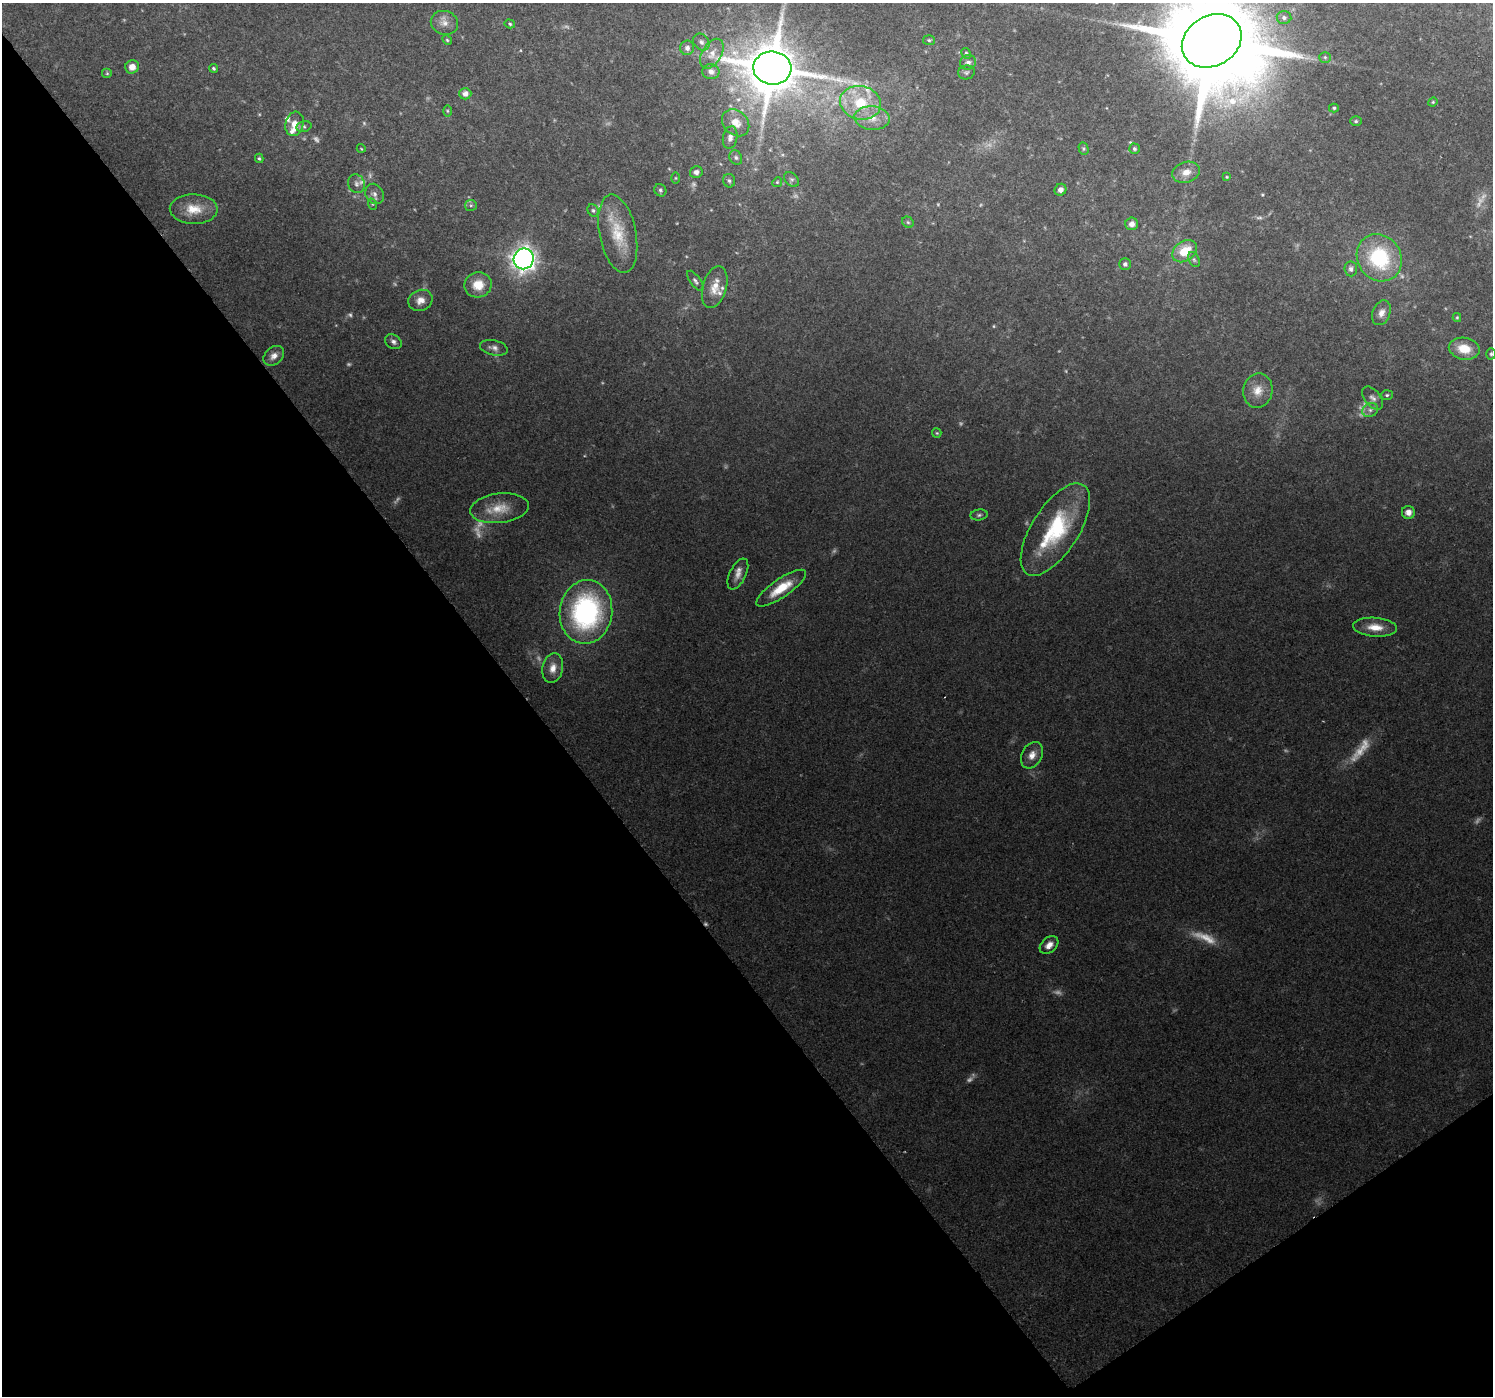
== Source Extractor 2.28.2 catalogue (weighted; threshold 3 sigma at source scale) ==
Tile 14 of 4 x 4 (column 2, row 4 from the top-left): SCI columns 1492-2982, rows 154-1547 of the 5982 x 5925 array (HDU 1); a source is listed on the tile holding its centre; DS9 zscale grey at full resolution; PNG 1495 x 1398 px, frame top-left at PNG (2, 3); each listed source drawn as its Kron ellipse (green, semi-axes under 4 px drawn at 4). Shown black and unused: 38% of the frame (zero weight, under 2 of 3 exposures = <1% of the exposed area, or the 3 px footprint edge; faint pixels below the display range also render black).
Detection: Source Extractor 2.28.2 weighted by HDU 2 'WHT'; one run over the whole footprint, this tile lists its part. Background 0.113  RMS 0.0066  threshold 0.0295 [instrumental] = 3 sigma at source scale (4.5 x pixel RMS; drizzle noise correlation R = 1.50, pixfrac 1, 0.0396/0.0396 arcsec/px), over >= 5 px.
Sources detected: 121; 31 too faint to see at this stretch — neither listed nor drawn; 5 inside a brighter listed object's ellipse — not listed separately; the other 85 listed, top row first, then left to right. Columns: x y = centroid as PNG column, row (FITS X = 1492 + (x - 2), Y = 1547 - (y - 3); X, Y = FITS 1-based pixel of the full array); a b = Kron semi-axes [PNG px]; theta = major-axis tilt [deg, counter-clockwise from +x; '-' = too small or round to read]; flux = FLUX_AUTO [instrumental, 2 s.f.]
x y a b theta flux
1284 18 7 6 - 1.8
444 23 14 12 -19 5.6
510 24 5 4 - 0.97
447 40 5 4 - 0.84
929 40 6 5 - 1
1212 41 31 25 30 16000
701 42 9 7 -47 2.5
687 48 7 7 - 2.8
966 53 5 4 - 1.3
712 54 16 9 60 6.3
1325 57 5 5 - 1.2
968 62 8 7 - 2.7
132 67 7 6 - 5.2
213 68 4 4 - 1.1
772 68 19 16 -5 3100
711 72 8 7 - 3
966 72 8 7 - 1.6
107 73 5 5 - 0.86
465 94 6 6 - 4.6
1433 102 5 4 - 0.71
860 103 20 16 -13 26
1334 108 5 4 - 1.1
447 111 6 4 -89 0.86
872 118 18 12 -4 11
1356 121 6 5 - 1.1
736 123 15 12 -44 8.1
294 124 12 9 76 6.6
304 126 7 5 14 1.6
730 137 11 7 78 3.3
361 148 4 3 - 0.53
1083 149 6 5 - 1
1134 149 5 5 - 1.3
259 158 5 3 - 1
736 158 7 6 - 1.7
696 172 6 6 - 3
1186 172 14 10 17 6.5
1227 177 4 3 - 0.6
676 178 5 4 - 0.71
791 179 8 6 -42 1.6
729 181 7 6 - 1.6
777 182 5 4 - 0.88
356 184 9 8 - 2.6
660 190 6 5 - 1.4
1060 190 6 5 - 3.1
375 194 11 8 -60 3.2
372 204 6 3 -71 0.72
471 205 6 5 - 1.2
194 209 24 15 -1 14
593 210 6 5 - 1.4
908 222 6 5 - 1.2
1132 224 6 6 - 3.5
618 234 40 18 -79 24
1185 251 13 9 36 17
1379 258 24 21 -55 56
524 259 10 10 - 420
1194 260 8 5 -63 1.4
1125 264 6 6 - 2
1351 269 7 6 - 2.4
695 281 12 5 -54 2
478 285 14 12 13 12
715 287 21 12 74 10
420 300 12 10 23 5.5
1381 313 13 8 70 4.6
1457 317 4 4 - 0.72
393 342 9 6 -35 2.3
494 348 14 7 -13 3.4
1464 349 15 11 -11 12
1491 354 5 5 - 1.1
274 356 11 8 41 4.2
1258 391 17 14 78 9.8
1387 395 6 5 - 1.1
1373 398 13 8 -52 3.4
1370 410 8 6 25 2.6
937 433 5 4 - 0.8
500 508 29 14 6 16
1408 512 6 6 - 4.2
979 515 8 5 8 1.6
1055 530 53 23 57 62
738 574 17 8 64 5.4
781 588 29 9 34 18
586 612 32 26 83 130
1375 627 22 9 -4 10
553 668 15 10 80 7
1032 755 14 10 61 5.9
1049 945 10 7 42 5
Isophote crosses this tile's border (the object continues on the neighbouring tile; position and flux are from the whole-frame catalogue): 1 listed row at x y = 1212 41